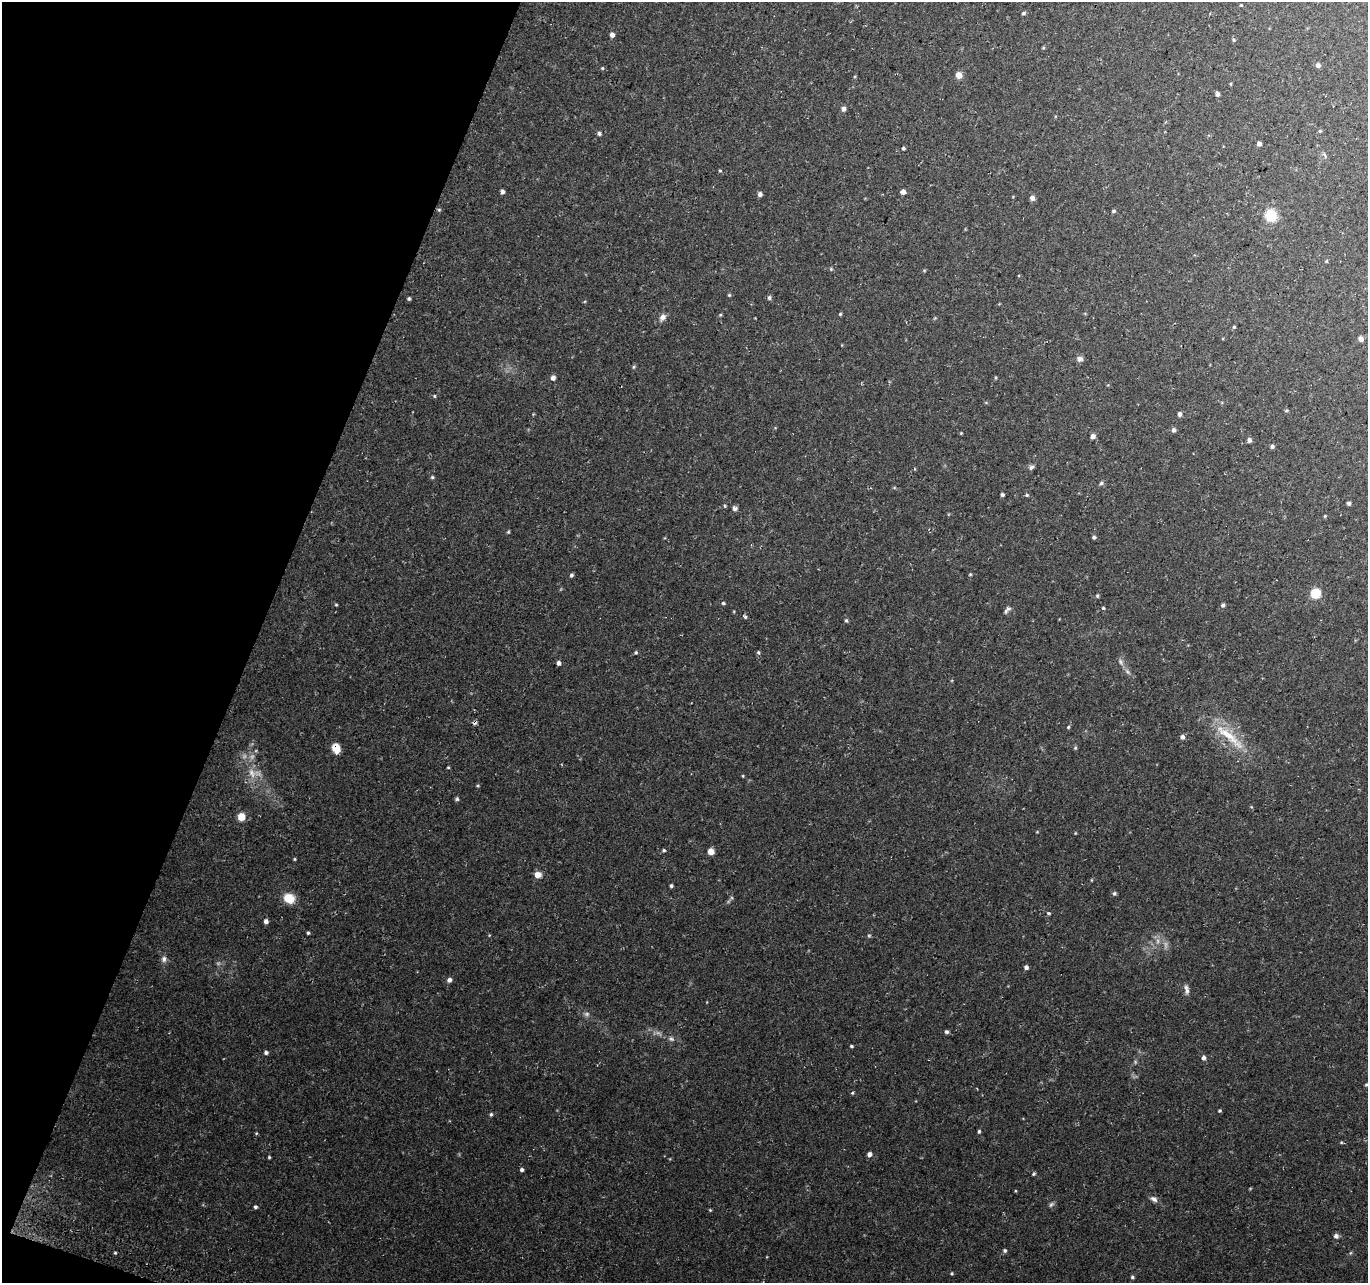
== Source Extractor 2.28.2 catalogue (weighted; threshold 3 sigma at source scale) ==
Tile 9 of 4 x 4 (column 1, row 3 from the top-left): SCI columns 14-1379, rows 1526-2806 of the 5498 x 5677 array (HDU 1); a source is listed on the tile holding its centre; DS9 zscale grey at full resolution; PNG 1370 x 1285 px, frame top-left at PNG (2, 2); no overlay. Shown black and unused: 19% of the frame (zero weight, under 3 of 4 exposures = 3% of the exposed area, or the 3 px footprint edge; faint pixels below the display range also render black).
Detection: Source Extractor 2.28.2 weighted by HDU 2 'WHT'; one run over the whole footprint, this tile lists its part. Background 0.0705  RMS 0.0046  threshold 0.0207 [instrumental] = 3 sigma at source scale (4.5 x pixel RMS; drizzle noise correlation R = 1.50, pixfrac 1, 0.0396/0.0396 arcsec/px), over >= 5 px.
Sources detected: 129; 5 too faint to see at this stretch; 1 cosmic-ray / hot-pixel residue — not listed; the other 123 listed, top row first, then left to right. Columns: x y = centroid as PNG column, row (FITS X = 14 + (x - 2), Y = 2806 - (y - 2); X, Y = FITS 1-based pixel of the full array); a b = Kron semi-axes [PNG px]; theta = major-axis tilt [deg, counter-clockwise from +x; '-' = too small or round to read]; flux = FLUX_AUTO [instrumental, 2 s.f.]
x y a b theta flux
1241 5 4 3 - 0.37
1023 13 5 4 - 0.77
612 35 6 5 - 1.6
1234 40 5 4 - 0.52
1043 48 5 4 - 0.46
1318 65 6 5 - 1.3
602 68 4 4 - 0.5
959 75 7 6 - 3.2
1217 94 5 4 - 1.3
844 109 6 5 - 1.5
1320 131 5 4 - 0.48
599 134 5 5 - 0.93
1259 144 4 4 - 1.6
903 148 4 4 - 0.66
720 171 4 4 - 0.5
502 192 5 4 - 1.4
903 192 5 5 - 1.7
760 194 5 5 - 1.3
1032 198 5 5 - 2
439 210 5 4 - 0.54
1113 211 5 4 - 0.69
1271 216 10 9 - 14
1326 261 4 4 - 0.43
831 269 5 4 - 0.53
729 295 4 4 - 0.55
769 298 6 5 - 0.96
409 299 4 4 - 0.73
840 314 4 4 - 0.57
720 315 5 4 - 0.49
662 317 9 7 55 2.3
1234 327 4 4 - 0.58
1361 339 5 5 - 2.2
1080 359 8 7 - 1.6
634 367 5 4 - 0.62
553 378 6 5 - 1.6
995 378 5 3 - 0.46
434 396 4 4 - 0.51
1286 410 5 3 - 0.54
1180 414 5 5 - 1.3
1174 430 6 5 - 1.1
961 433 4 4 - 0.37
1093 436 5 5 - 1.9
1249 440 5 4 - 1.4
1272 446 5 5 - 0.95
1031 467 8 5 44 1.1
432 477 5 5 - 0.63
1101 483 6 5 - 0.84
1002 495 4 4 - 0.9
1027 495 5 4 - 0.63
1349 503 4 4 - 0.89
725 506 4 4 - 0.48
735 508 6 5 - 1.5
1325 516 4 4 - 0.42
508 532 5 4 - 0.5
1094 537 5 4 - 0.77
970 574 4 4 - 0.47
571 575 5 4 - 0.86
1315 593 7 7 - 12
1097 596 5 4 - 0.59
723 603 5 4 - 0.65
336 605 4 3 - 0.46
1223 605 5 4 - 0.96
1103 608 4 4 - 0.48
1006 611 9 5 79 1
745 617 5 5 - 0.68
846 620 6 5 - 0.73
636 652 5 5 - 0.65
758 652 5 4 - 0.69
1121 662 11 5 -59 1.5
559 663 5 5 - 1.3
1068 727 5 4 - 0.51
1229 736 59 11 -40 16
1182 737 5 5 - 1.4
336 748 8 6 -71 9
1075 748 5 4 - 0.53
448 767 3 3 - 0.42
252 773 16 9 -68 5.2
743 776 4 3 - 0.42
478 786 6 3 0 0.46
457 799 6 5 - 0.74
241 817 6 6 - 6.8
664 850 5 4 - 0.6
711 852 5 5 - 4.3
295 859 5 3 - 0.45
538 875 6 6 - 4.1
1091 880 5 3 - 0.38
671 886 4 4 - 0.73
1114 893 5 5 - 0.81
289 898 13 10 -30 7.6
1048 913 5 4 - 0.63
266 921 4 4 - 1.7
308 933 3 3 - 0.61
164 959 9 7 89 1.7
1026 967 4 4 - 1.4
449 980 6 6 - 1.4
1187 991 11 6 75 1.8
587 1014 7 6 - 1.2
946 1032 5 4 - 0.91
671 1039 9 6 -30 1.4
851 1046 4 3 - 0.61
266 1052 5 4 - 0.95
1204 1058 6 5 - 1.3
1366 1085 5 3 - 0.51
852 1093 4 4 - 0.53
1220 1111 3 3 - 0.53
491 1114 6 4 74 0.69
979 1131 5 4 - 0.65
256 1133 4 3 - 0.41
1341 1142 4 4 - 0.43
869 1154 5 5 - 1.5
269 1157 3 3 - 0.47
522 1170 4 4 - 0.94
1034 1174 4 4 - 0.73
1015 1191 4 3 - 0.36
1154 1199 10 6 -31 1.9
1051 1204 8 5 45 0.97
255 1207 4 4 - 0.91
710 1210 4 4 - 0.44
1336 1236 6 6 - 1.6
1005 1251 5 4 - 0.91
115 1253 4 3 - 0.49
952 1273 4 3 - 0.52
1132 1277 5 4 - 0.77
Overlapping masked pixels (flux is a lower limit): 1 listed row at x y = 336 748
Isophote crosses this tile's border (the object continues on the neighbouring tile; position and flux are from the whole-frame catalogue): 1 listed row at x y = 1366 1085